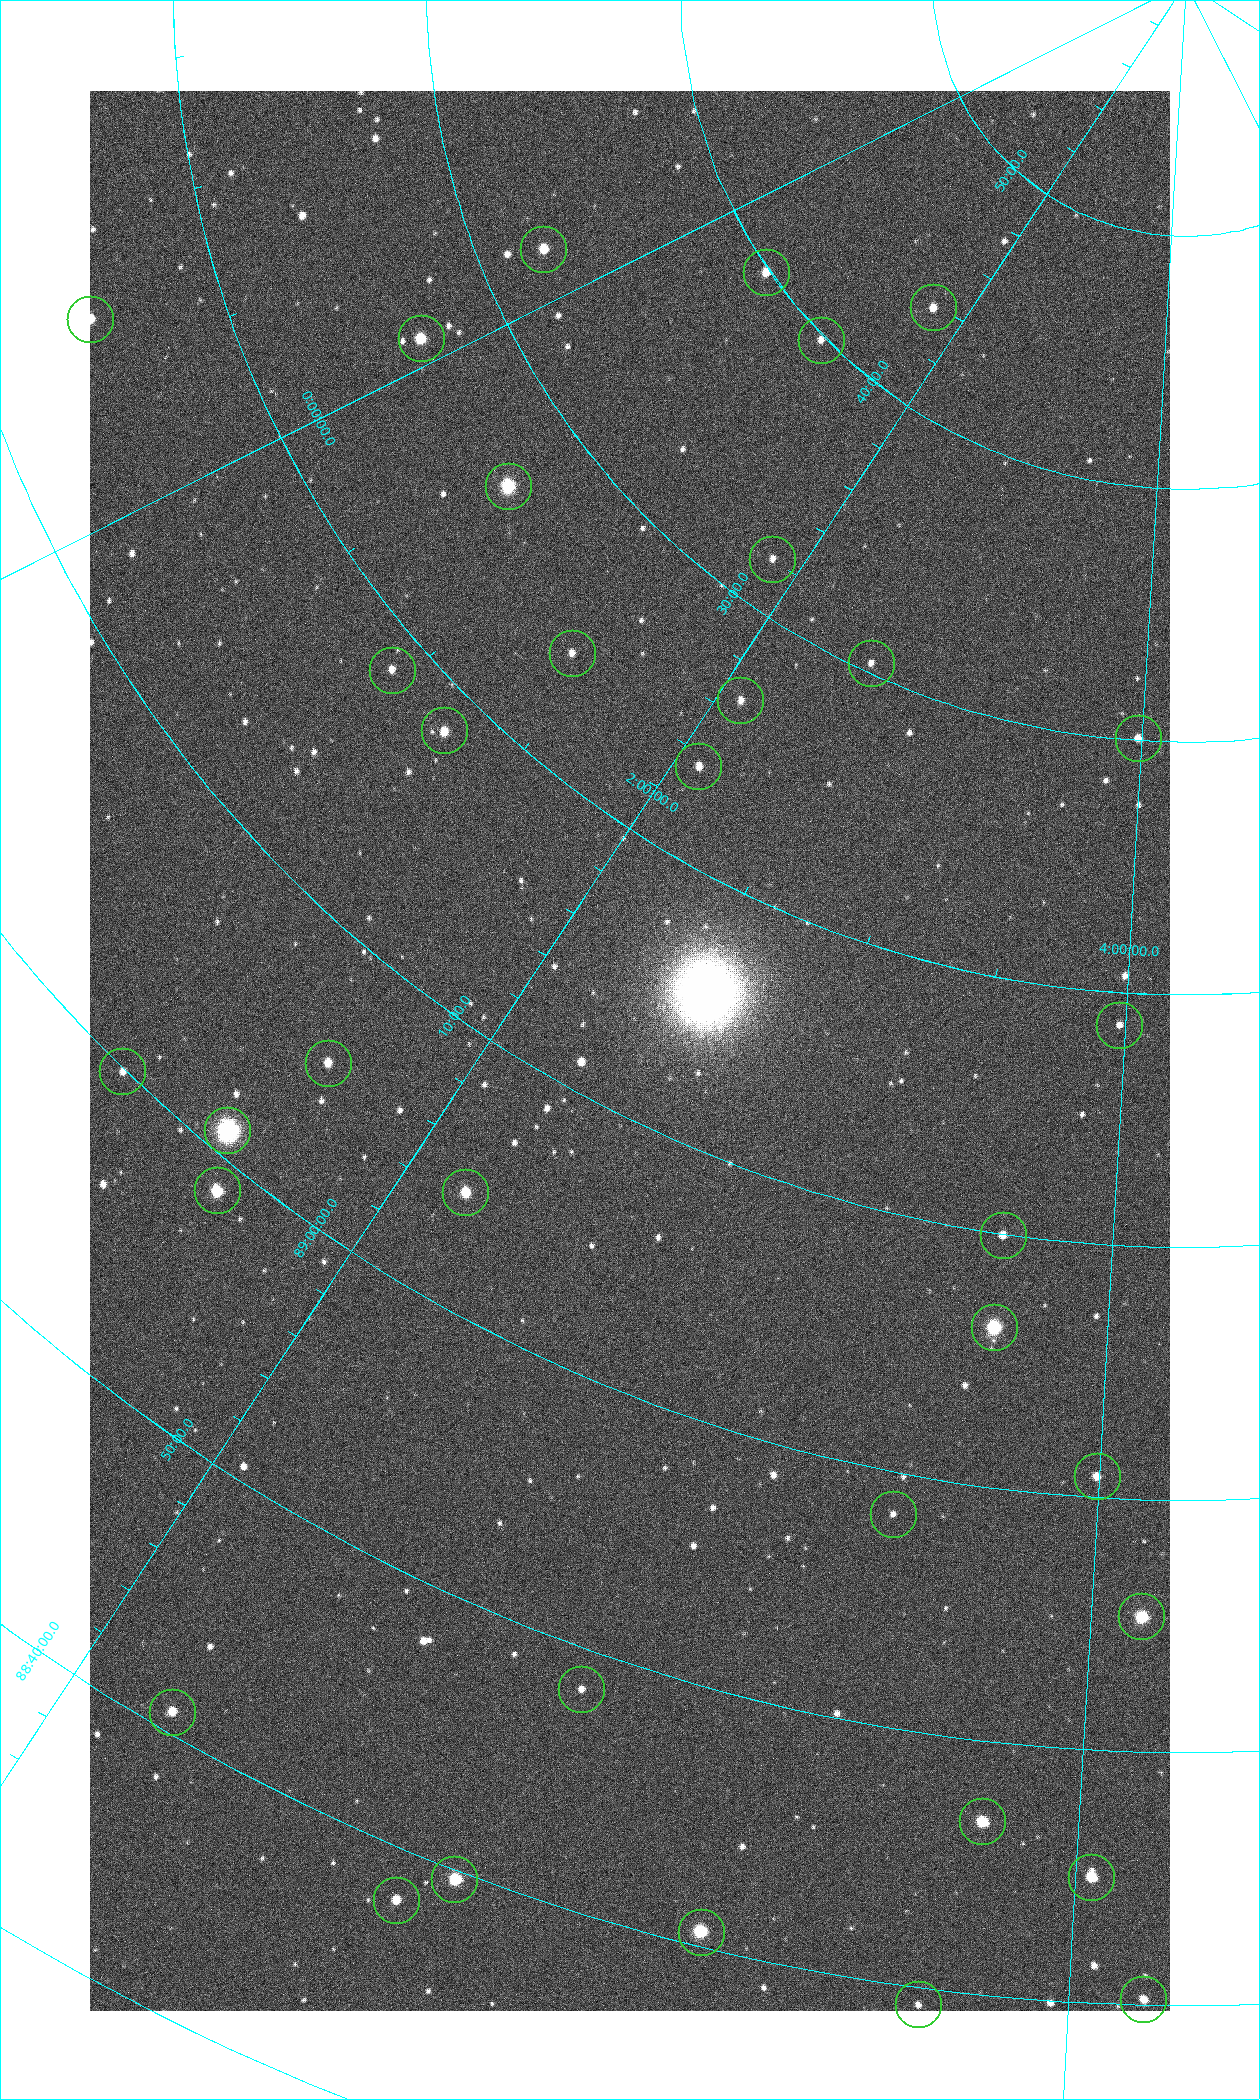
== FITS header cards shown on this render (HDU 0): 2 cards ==
NAXIS1  =                 1080 / length of data axis 1
NAXIS2  =                 1920 / length of data axis 2

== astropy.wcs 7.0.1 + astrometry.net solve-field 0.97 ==
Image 1080 x 1920 px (HDU 0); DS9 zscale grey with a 90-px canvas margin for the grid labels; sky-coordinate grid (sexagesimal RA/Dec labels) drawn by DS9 from the SOLVED WCS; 35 Tycho-2 reference stars matched to detected sources circled (green)
Header WCS: none
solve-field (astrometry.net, Tycho-2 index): SOLVED blind (the file carries no WCS)
Solved WCS: RA---TAN-SIP/DEC--TAN-SIP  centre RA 02:23:19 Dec +89:12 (35.83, +89.21 deg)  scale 2.37 arcsec/px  FOV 42.7' x 75.9'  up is -27 deg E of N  parity flipped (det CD > 0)
(file carries no celestial WCS; the grid is the blind solution)
Tycho-2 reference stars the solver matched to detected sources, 35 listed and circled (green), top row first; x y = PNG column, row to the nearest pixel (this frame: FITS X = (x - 90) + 1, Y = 1920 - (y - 91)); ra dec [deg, ICRS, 3 dp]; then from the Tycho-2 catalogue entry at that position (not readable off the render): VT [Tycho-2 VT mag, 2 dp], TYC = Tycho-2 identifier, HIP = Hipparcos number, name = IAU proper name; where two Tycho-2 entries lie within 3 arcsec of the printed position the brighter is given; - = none
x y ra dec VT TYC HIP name
543 249 355.808 +89.543 10.14 4662-135-1 - -
766 272 7.906 +89.665 10.51 4627-6-1 - -
933 307 25.399 +89.729 11.04 4627-64-1 - -
90 319 350.364 +89.246 10.36 4662-120-1 - -
421 338 358.236 +89.445 9.52 4662-45-1 - -
821 340 17.696 +89.664 11.87 4627-21-1 - -
508 486 9.931 +89.444 8.22 4627-49-1 3128 -
772 559 27.685 +89.533 12.30 4627-91-1 - -
572 653 20.865 +89.402 11.76 4627-105-1 - -
871 663 38.519 +89.506 12.22 4628-39-1 - -
392 670 14.190 +89.309 11.36 4627-74-1 - -
740 700 31.518 +89.444 11.89 4628-72-1 - -
444 730 18.559 +89.307 10.52 4627-75-1 - -
1138 738 59.681 +89.501 11.64 4628-48-1 - -
698 766 31.476 +89.392 11.96 4628-239-1 - -
1119 1025 59.678 +89.312 11.93 4628-44-1 - -
328 1063 24.867 +89.092 10.76 4627-125-1 - -
122 1071 19.000 +88.998 11.53 4627-46-1 - -
227 1130 23.461 +89.016 6.47 4627-259-1 7283 -
217 1190 24.587 +88.980 9.00 4627-86-1 - -
465 1192 32.549 +89.073 9.84 4628-149-1 - -
1003 1235 55.017 +89.166 11.19 4628-70-1 - -
994 1327 55.225 +89.105 8.15 4628-68-1 17195 -
1097 1476 59.913 +89.014 11.16 4628-92-1 - -
893 1514 52.514 +88.973 12.50 4628-8-1 - -
1141 1616 61.773 +88.923 8.88 4629-92-1 - -
581 1689 43.819 +88.807 12.14 4628-98-1 - -
172 1712 32.945 +88.680 10.72 4628-99-1 - -
982 1821 57.015 +88.780 9.32 4628-84-1 - -
1091 1877 60.479 +88.750 9.70 4629-3-1 - -
454 1879 42.246 +88.661 8.90 4628-20-1 - -
396 1900 40.943 +88.634 10.89 4628-71-1 - -
701 1932 49.382 +88.676 8.64 4628-25-1 - -
1143 1999 62.118 +88.670 11.02 4629-100-1 - -
918 2004 55.782 +88.656 12.33 4628-57-1 - -